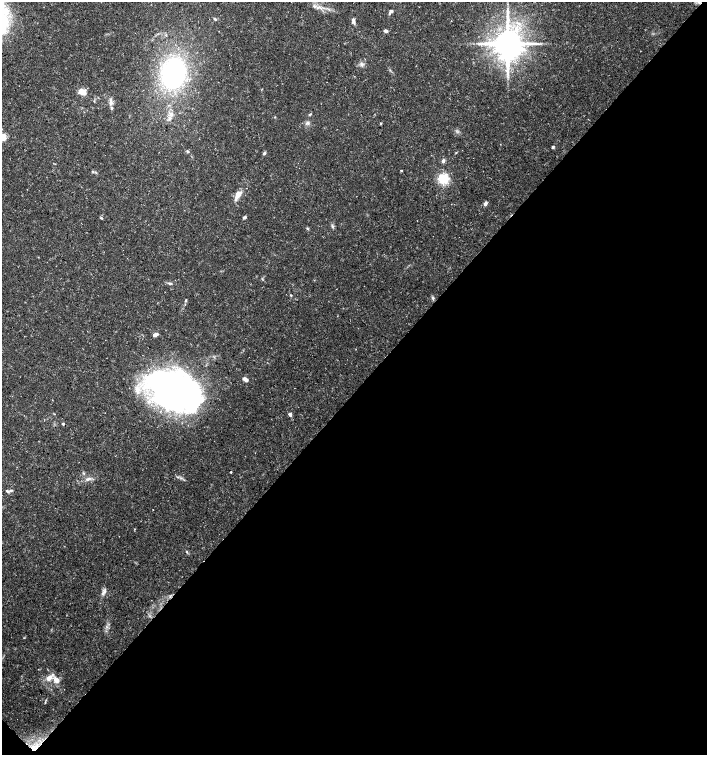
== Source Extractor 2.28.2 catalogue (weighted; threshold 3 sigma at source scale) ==
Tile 15 of 4 x 4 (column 3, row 4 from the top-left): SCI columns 3048-4457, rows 1-1505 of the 6026 x 6025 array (HDU 1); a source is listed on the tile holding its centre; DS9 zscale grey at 2 x 2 block average (1 PNG px = mean of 2 x 2 image px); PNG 709 x 757 px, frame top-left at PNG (2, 2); no overlay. Shown black and unused: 48% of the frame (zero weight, under 3 of 5 exposures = <1% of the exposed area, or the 3 px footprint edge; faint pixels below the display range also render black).
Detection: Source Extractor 2.28.2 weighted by HDU 2 'WHT'; one run over the whole footprint, this tile lists its part. Background 0.0583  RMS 0.003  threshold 0.0134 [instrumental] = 3 sigma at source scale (4.5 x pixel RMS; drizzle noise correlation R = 1.50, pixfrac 1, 0.0396/0.0396 arcsec/px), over >= 5 px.
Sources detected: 56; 1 inside a brighter object's white glare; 1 cosmic-ray / hot-pixel residue — not listed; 6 inside a brighter listed object's ellipse — not listed separately; the other 48 listed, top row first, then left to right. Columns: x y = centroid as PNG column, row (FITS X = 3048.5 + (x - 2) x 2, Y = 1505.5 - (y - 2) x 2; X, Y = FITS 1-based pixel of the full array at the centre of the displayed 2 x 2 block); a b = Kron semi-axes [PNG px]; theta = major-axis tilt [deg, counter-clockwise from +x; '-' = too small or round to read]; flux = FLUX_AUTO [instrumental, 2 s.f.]
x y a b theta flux
314 6 5 3 - 1.6
391 11 5 3 - 1.4
215 19 4 3 - 0.94
353 22 6 4 -72 2
385 31 3 3 - 2.5
507 43 8 7 - 1600
362 64 5 5 - 2
173 73 20 17 77 130
82 91 7 6 - 6.8
110 103 8 4 -76 2.2
171 114 6 5 - 3.1
310 114 4 3 - 0.82
307 123 6 5 - 1.9
381 123 3 3 - 0.54
2 137 3 3 - 37
553 147 4 3 - 0.87
187 151 5 3 - 0.84
264 153 4 3 - 1.3
456 153 3 2 - 0.42
443 161 4 4 - 2.1
401 171 2 2 - 0.71
443 179 4 3 - 140
238 194 10 5 40 5.7
485 204 6 4 65 1.7
245 217 4 3 - 1.5
101 218 4 3 - 0.88
332 226 5 3 - 1.2
169 283 6 3 -7 1.3
291 295 3 2 - 0.61
433 298 5 4 - 1.2
155 335 6 4 20 2.2
245 379 6 4 -26 2.8
173 393 49 30 -27 350
290 414 3 2 - 4.3
63 424 3 3 - 0.85
231 472 2 2 - 0.72
84 473 3 2 - 0.62
178 477 3 2 - 0.69
88 479 8 4 25 2.3
7 491 5 3 - 0.95
11 491 5 2 - 0.89
153 510 2 2 - 0.23
187 552 3 3 - 0.66
104 592 6 4 14 1.8
49 678 12 6 43 5.6
56 680 6 5 - 5.1
45 702 4 2 - 0.54
33 748 10 7 5 6.5
Overlapping masked pixels (flux is a lower limit): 1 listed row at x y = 33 748
Isophote crosses this tile's border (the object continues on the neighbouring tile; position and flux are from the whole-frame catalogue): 1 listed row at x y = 2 137
Diffuse or blended objects may show on this block-average render without a row.